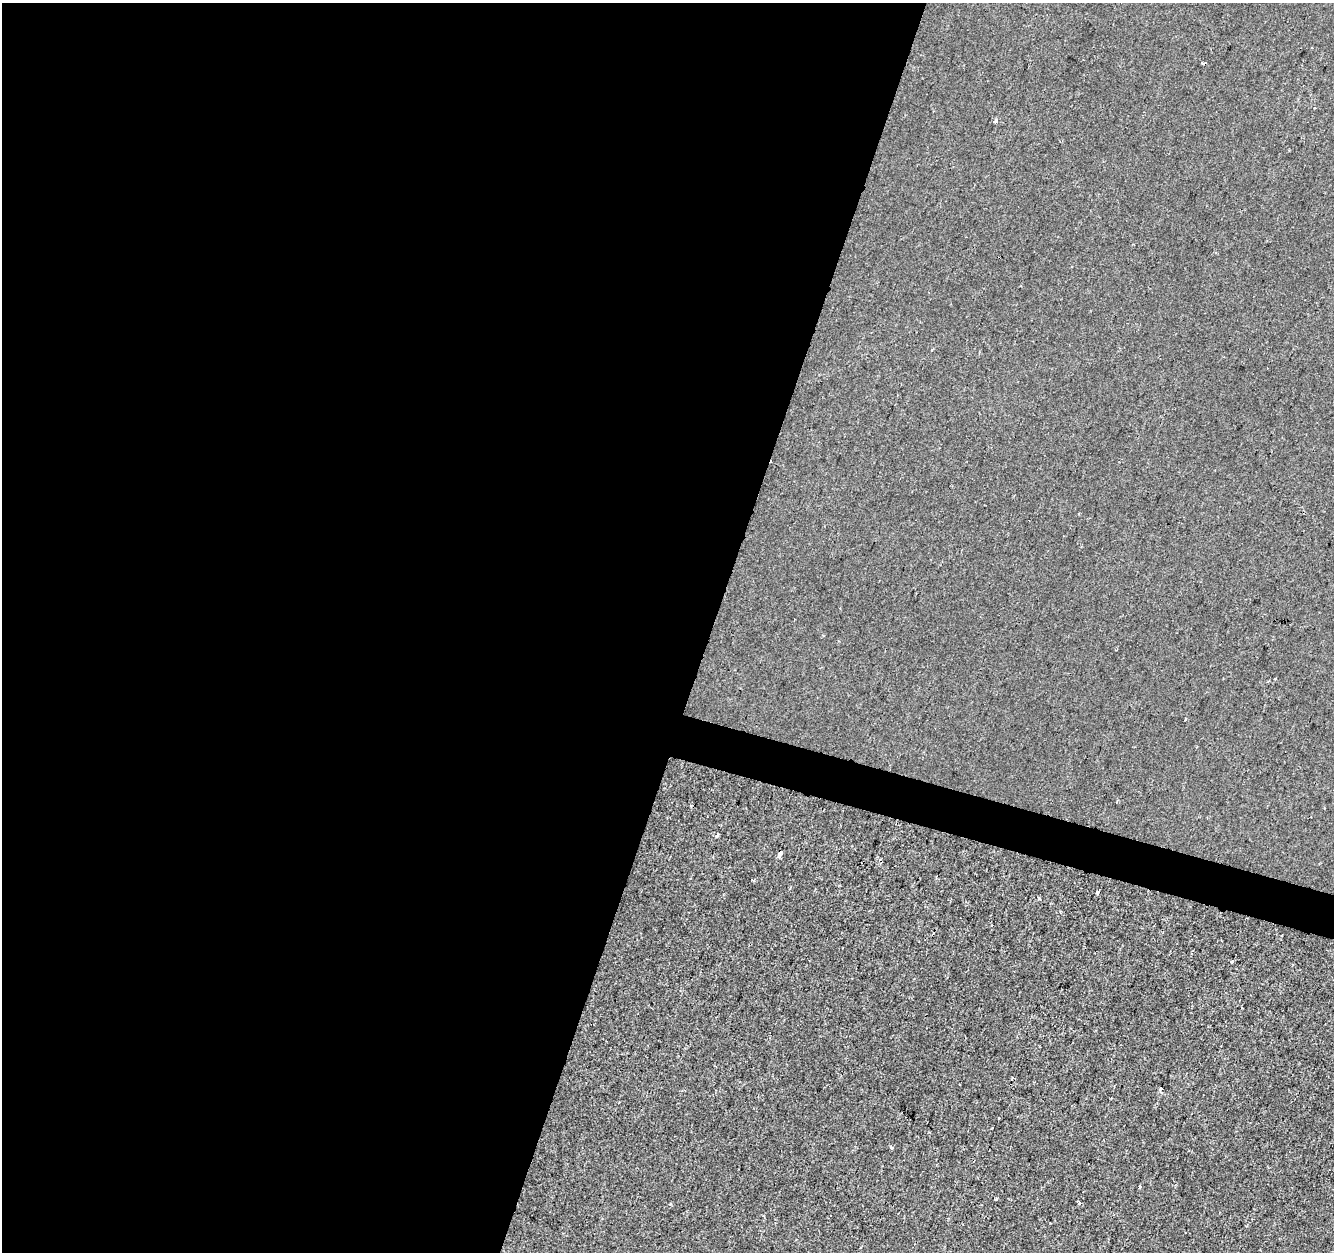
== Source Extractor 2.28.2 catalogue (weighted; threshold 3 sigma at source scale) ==
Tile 5 of 4 x 4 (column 1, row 2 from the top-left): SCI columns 8-1339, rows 2781-4030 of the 5335 x 5497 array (HDU 1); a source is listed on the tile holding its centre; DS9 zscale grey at full resolution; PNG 1336 x 1254 px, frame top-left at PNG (2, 3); no overlay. Shown black and unused: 55% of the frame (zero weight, under 2 of 3 exposures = <1% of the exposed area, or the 3 px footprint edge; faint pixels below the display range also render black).
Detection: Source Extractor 2.28.2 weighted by HDU 2 'WHT'; one run over the whole footprint, this tile lists its part. Background -2.68e-04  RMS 0.0026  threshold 0.0118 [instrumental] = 3 sigma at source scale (4.5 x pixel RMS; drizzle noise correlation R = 1.50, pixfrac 1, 0.0396/0.0396 arcsec/px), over >= 5 px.
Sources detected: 19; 2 cosmic-ray / hot-pixel residue — not listed; the other 17 listed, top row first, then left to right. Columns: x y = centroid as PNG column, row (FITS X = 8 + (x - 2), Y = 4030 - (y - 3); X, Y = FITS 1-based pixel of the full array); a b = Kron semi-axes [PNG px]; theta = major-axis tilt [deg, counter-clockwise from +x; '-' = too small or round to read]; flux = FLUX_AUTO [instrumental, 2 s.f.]
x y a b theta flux
1315 108 3 3 - 0.29
996 121 4 3 - 1.2
932 350 3 2 - 0.56
1275 678 4 3 - 0.36
1185 719 3 2 - 0.35
717 835 4 3 - 0.57
780 854 4 3 - 1.5
753 880 5 3 - 0.33
1097 892 4 3 - 0.44
1232 962 4 3 - 2.6
1242 1008 3 2 - 0.18
1161 1088 4 3 - 0.77
999 1118 3 2 - 0.21
892 1148 3 3 - 1.2
1140 1186 3 3 - 1.2
996 1199 3 3 - 2
1078 1202 7 3 -39 0.38
Overlapping masked pixels (flux is a lower limit): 1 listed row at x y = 780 854
Unlisted compact peaks at least as high as the median listed source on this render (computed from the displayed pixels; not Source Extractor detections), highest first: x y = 1039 898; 670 1204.